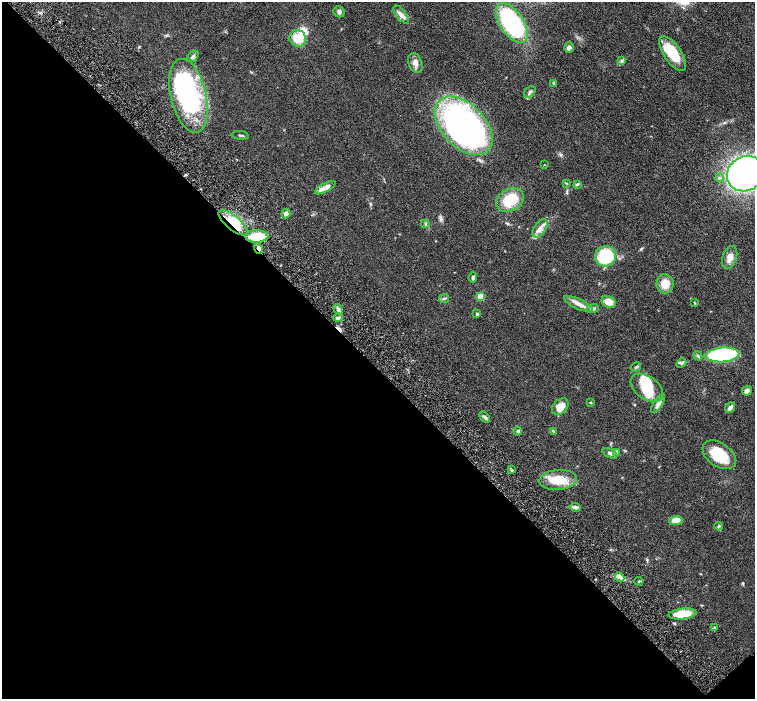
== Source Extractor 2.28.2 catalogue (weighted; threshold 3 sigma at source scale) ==
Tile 14 of 4 x 4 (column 2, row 4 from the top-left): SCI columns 1553-3058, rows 201-1593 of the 6116 x 6111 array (HDU 1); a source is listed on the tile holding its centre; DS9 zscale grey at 2 x 2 block average (1 PNG px = mean of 2 x 2 image px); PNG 757 x 701 px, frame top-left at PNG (2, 2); each listed source drawn as its Kron ellipse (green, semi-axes under 4 px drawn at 4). Shown black and unused: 48% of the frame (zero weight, under 4 of 8 exposures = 3% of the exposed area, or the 3 px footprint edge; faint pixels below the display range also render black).
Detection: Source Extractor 2.28.2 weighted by HDU 2 'WHT'; one run over the whole footprint, this tile lists its part. Background 0.0536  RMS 0.0042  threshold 0.0173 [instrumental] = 3 sigma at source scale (4.09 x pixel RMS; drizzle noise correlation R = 1.36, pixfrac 0.8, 0.05/0.05 arcsec/px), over >= 5 px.
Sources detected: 76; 4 inside a brighter object's white glare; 1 cosmic-ray / hot-pixel residue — neither listed nor drawn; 6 inside a brighter listed object's ellipse — not listed separately; the other 65 listed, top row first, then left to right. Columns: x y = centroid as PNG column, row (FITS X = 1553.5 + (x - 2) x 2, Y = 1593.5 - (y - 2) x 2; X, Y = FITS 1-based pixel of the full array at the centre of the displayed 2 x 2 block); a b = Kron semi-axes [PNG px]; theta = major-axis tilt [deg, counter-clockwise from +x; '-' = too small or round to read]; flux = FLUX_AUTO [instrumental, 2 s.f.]
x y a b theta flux
339 12 6 5 - 2.6
401 15 11 5 -51 4.1
512 23 23 11 -56 110
298 38 9 8 - 15
569 48 5 5 - 3.1
673 53 20 8 -56 27
193 56 6 4 53 2.2
621 61 4 2 - 0.82
415 63 10 7 -70 5.2
553 84 3 2 - 0.68
530 92 7 4 46 2.2
188 96 38 17 -77 140
464 126 35 21 -46 380
240 135 8 2 -7 1.2
544 165 3 2 - 0.36
746 174 19 17 31 390
720 178 4 4 - 1.7
566 183 4 2 - 0.73
577 184 4 3 - 1.6
325 188 11 4 29 6.7
510 200 15 11 28 26
286 214 5 4 - 3.4
233 223 18 7 -40 19
425 224 4 3 - 1.2
540 228 10 5 56 5.5
257 236 11 6 2 23
258 248 5 3 - 2.6
605 256 10 10 - 46
730 257 12 7 72 6.2
473 277 5 3 - 1.8
665 284 9 8 - 11
480 297 3 3 - 22
444 299 5 3 - 1.4
609 302 7 5 -26 9.2
695 303 4 2 - 0.74
579 304 15 5 -25 6.4
338 309 5 4 - 2.5
593 309 6 4 21 2
477 314 2 2 - 3
338 318 4 3 - 1.5
722 355 17 7 5 100
698 356 5 3 - 1.3
681 363 5 3 - 1.3
636 367 5 3 - 1.2
647 388 18 11 -36 22
747 391 5 4 - 3.7
590 402 3 2 - 0.51
658 404 10 4 56 3.4
560 407 9 6 44 12
730 408 6 4 51 3.2
485 417 6 3 -47 2
518 431 4 4 - 1.5
553 432 4 3 - 0.78
616 452 2 2 - 6.4
610 453 8 4 -30 2.4
719 455 18 11 -35 29
512 470 3 3 - 1.1
558 480 19 10 4 20
575 507 6 3 -8 3.4
676 520 6 4 6 9.7
719 526 4 4 - 1.4
620 577 5 4 - 2.4
639 581 4 2 - 0.92
682 614 14 5 6 19
714 627 3 2 - 0.67
Overlapping masked pixels (flux is a lower limit): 3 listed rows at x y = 188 96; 233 223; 258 248
Isophote crosses this tile's border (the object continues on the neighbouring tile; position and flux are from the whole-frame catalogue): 1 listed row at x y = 746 174
Diffuse or blended objects may show on this block-average render without a row.